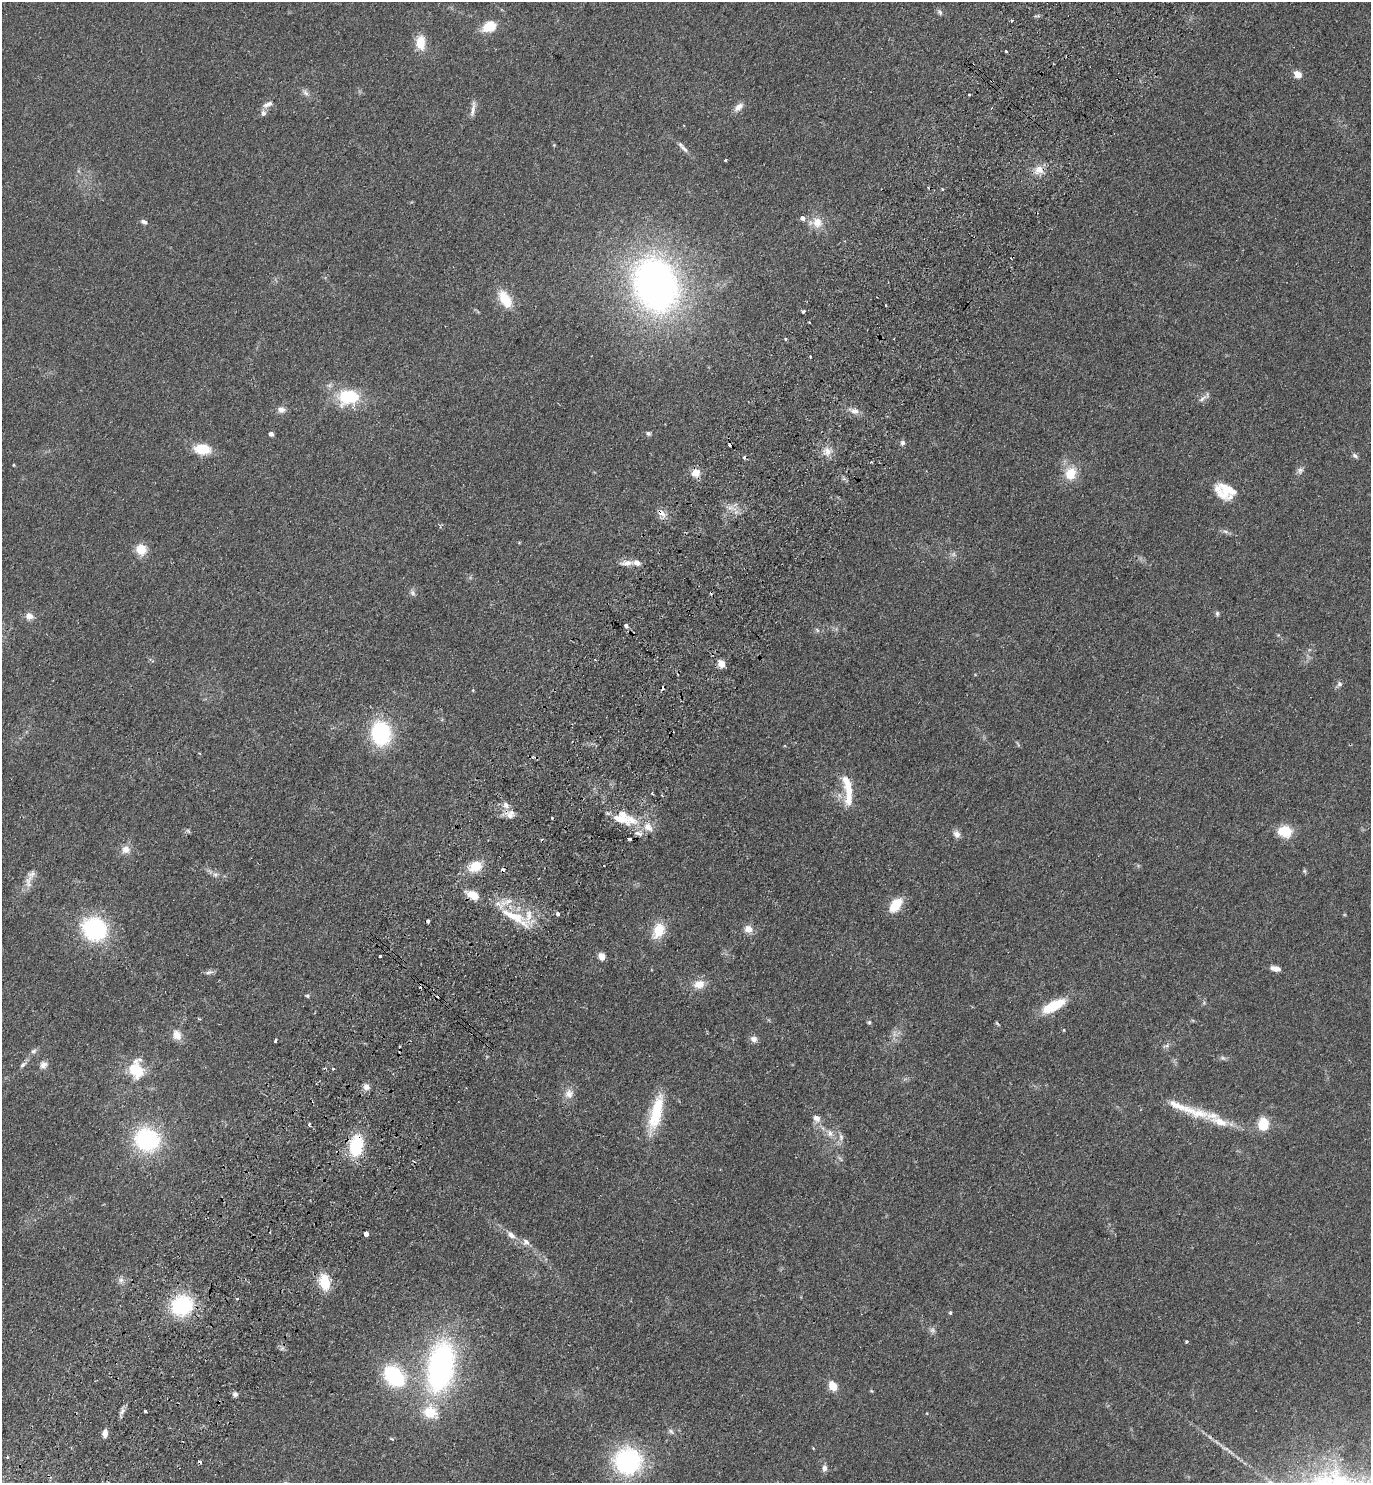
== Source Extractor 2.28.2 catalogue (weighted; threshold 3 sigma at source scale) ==
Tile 7 of 4 x 4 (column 3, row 2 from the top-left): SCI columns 2943-4311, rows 2998-4478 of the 6024 x 5996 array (HDU 1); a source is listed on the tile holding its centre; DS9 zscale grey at full resolution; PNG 1373 x 1485 px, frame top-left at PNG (2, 2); no overlay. Shown black and unused: <1% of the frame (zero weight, under 2 of 3 exposures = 3% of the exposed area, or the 3 px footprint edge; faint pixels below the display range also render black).
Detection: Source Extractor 2.28.2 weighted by HDU 2 'WHT'; one run over the whole footprint, this tile lists its part. Background 0.0588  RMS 0.0079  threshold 0.0354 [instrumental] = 3 sigma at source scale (4.5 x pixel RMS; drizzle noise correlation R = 1.50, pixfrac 1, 0.05/0.05 arcsec/px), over >= 5 px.
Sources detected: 172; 3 too faint to see at this stretch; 11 cosmic-ray / hot-pixel residue — not listed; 14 inside a brighter listed object's ellipse — not listed separately; the other 144 listed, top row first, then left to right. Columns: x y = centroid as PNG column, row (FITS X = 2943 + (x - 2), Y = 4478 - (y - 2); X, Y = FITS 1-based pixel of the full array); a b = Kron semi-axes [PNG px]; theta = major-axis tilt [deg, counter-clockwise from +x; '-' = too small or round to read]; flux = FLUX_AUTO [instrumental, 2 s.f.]
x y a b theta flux
940 12 9 5 -53 1.9
1011 21 3 3 - 2.1
489 26 13 9 21 20
420 42 18 11 -87 14
1006 51 3 3 - 2.4
1298 75 9 7 -40 6.8
305 93 14 6 -52 3.1
969 95 3 2 - 0.85
267 104 16 7 24 4.2
738 107 15 8 41 4.9
473 109 23 5 81 4
263 113 9 7 -87 2.7
554 145 4 4 - 0.69
684 148 15 6 -41 3.6
725 160 3 2 - 1.1
1039 170 14 12 19 8.1
942 189 4 4 - 0.75
802 218 6 5 - 3.5
144 222 8 6 -22 2.5
817 222 15 14 - 11
655 285 51 40 -68 420
505 299 21 11 -59 18
886 305 2 2 - 0.77
803 311 3 3 - 2.3
809 322 3 2 - 0.77
785 339 5 3 - 0.88
810 356 2 2 - 0.79
348 397 23 17 6 38
1202 398 15 6 38 3.4
281 410 10 8 -7 4
855 411 12 8 -14 4.7
648 433 6 5 - 1.7
271 434 4 4 - 3.7
903 443 6 6 - 2.1
202 449 15 10 -4 22
827 451 13 9 -69 6.5
1355 456 8 5 -39 2
871 462 3 3 - 0.95
13 465 4 3 - 0.63
1300 470 10 8 69 2.9
695 473 9 9 - 9.2
1071 473 17 14 66 16
1227 491 23 18 -20 20
730 508 11 8 10 5.1
661 513 14 7 -42 5.3
1225 531 11 4 -9 2.2
141 549 12 11 - 13
626 563 15 7 8 5.8
412 593 9 6 -52 2.3
1217 614 7 5 -90 1.4
29 616 10 9 - 5
626 625 4 4 - 4.8
817 630 7 4 -46 1.4
595 659 3 2 - 0.81
721 663 5 4 - 21
1339 684 8 7 - 2.4
473 690 4 4 - 0.72
381 733 25 20 -84 63
1018 744 9 3 -69 0.95
199 753 4 3 - 0.69
848 784 20 9 -62 14
848 801 20 12 -82 10
510 816 16 7 -46 5.2
552 818 3 2 - 0.91
621 819 28 15 -16 19
648 827 15 11 -47 9.2
188 831 7 5 -45 1.3
1285 831 14 12 -20 19
957 834 10 8 -58 4
629 839 4 3 - 6.7
126 849 12 11 - 6.3
475 866 16 12 22 16
503 869 3 3 - 5.1
1304 871 6 5 - 1.1
215 874 8 7 - 3
28 882 22 9 77 6.9
472 895 16 8 -27 12
896 905 16 9 51 18
558 914 3 3 - 4.1
513 916 44 13 -25 30
428 921 3 3 - 5
94 929 21 19 -34 89
748 929 11 9 -26 6.2
658 931 20 13 61 16
380 956 3 3 - 6.2
602 956 5 5 - 13
1275 968 11 6 -11 5.2
209 972 13 5 17 2.5
699 984 15 11 6 9.2
307 995 6 5 - 1.3
1053 1006 24 9 28 29
199 1019 5 3 - 0.86
869 1022 5 5 - 1.2
997 1023 8 3 -49 0.97
1064 1030 4 3 - 0.68
177 1035 13 11 -68 7.6
754 1039 9 7 -27 3.9
275 1041 3 2 - 1.3
1167 1046 6 6 - 1.8
34 1051 9 6 42 2.3
1223 1058 9 6 -26 1.7
23 1065 11 5 44 2.5
43 1065 10 9 - 4.1
324 1068 3 3 - 0.72
333 1069 3 3 - 2.5
136 1070 21 16 -77 26
366 1087 9 8 - 3.9
569 1094 14 13 - 7.3
1177 1105 54 10 -22 17
656 1113 48 14 76 34
817 1118 11 8 -37 4.7
1263 1124 10 9 - 21
309 1125 4 3 - 1.5
830 1133 11 7 -87 4.4
841 1137 12 6 -89 3.4
147 1139 21 19 -27 90
356 1145 22 13 82 41
840 1158 11 3 -45 1.4
366 1234 4 3 - 28
511 1235 12 7 -35 5.2
526 1242 10 9 - 4
121 1280 9 7 -82 3.1
324 1282 15 10 -78 23
237 1299 4 3 - 1
182 1305 18 16 29 70
950 1313 5 4 - 1
932 1330 9 8 - 2.6
1186 1342 3 3 - 1.6
441 1367 45 24 79 220
394 1376 19 13 -45 79
833 1386 7 6 - 17
871 1391 5 4 - 0.8
235 1394 6 6 - 2.5
122 1411 10 6 53 3
145 1411 3 3 - 2.6
430 1412 21 17 -27 22
671 1431 10 5 -38 1.9
105 1433 10 6 87 4.2
392 1439 5 3 - 0.88
813 1448 4 3 - 0.63
1224 1448 21 5 -29 5.1
7 1457 4 3 - 0.85
628 1461 26 25 - 96
824 1468 9 7 88 3
Overlapping masked pixels (flux is a lower limit): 4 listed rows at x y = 661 513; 503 869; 472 895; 356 1145